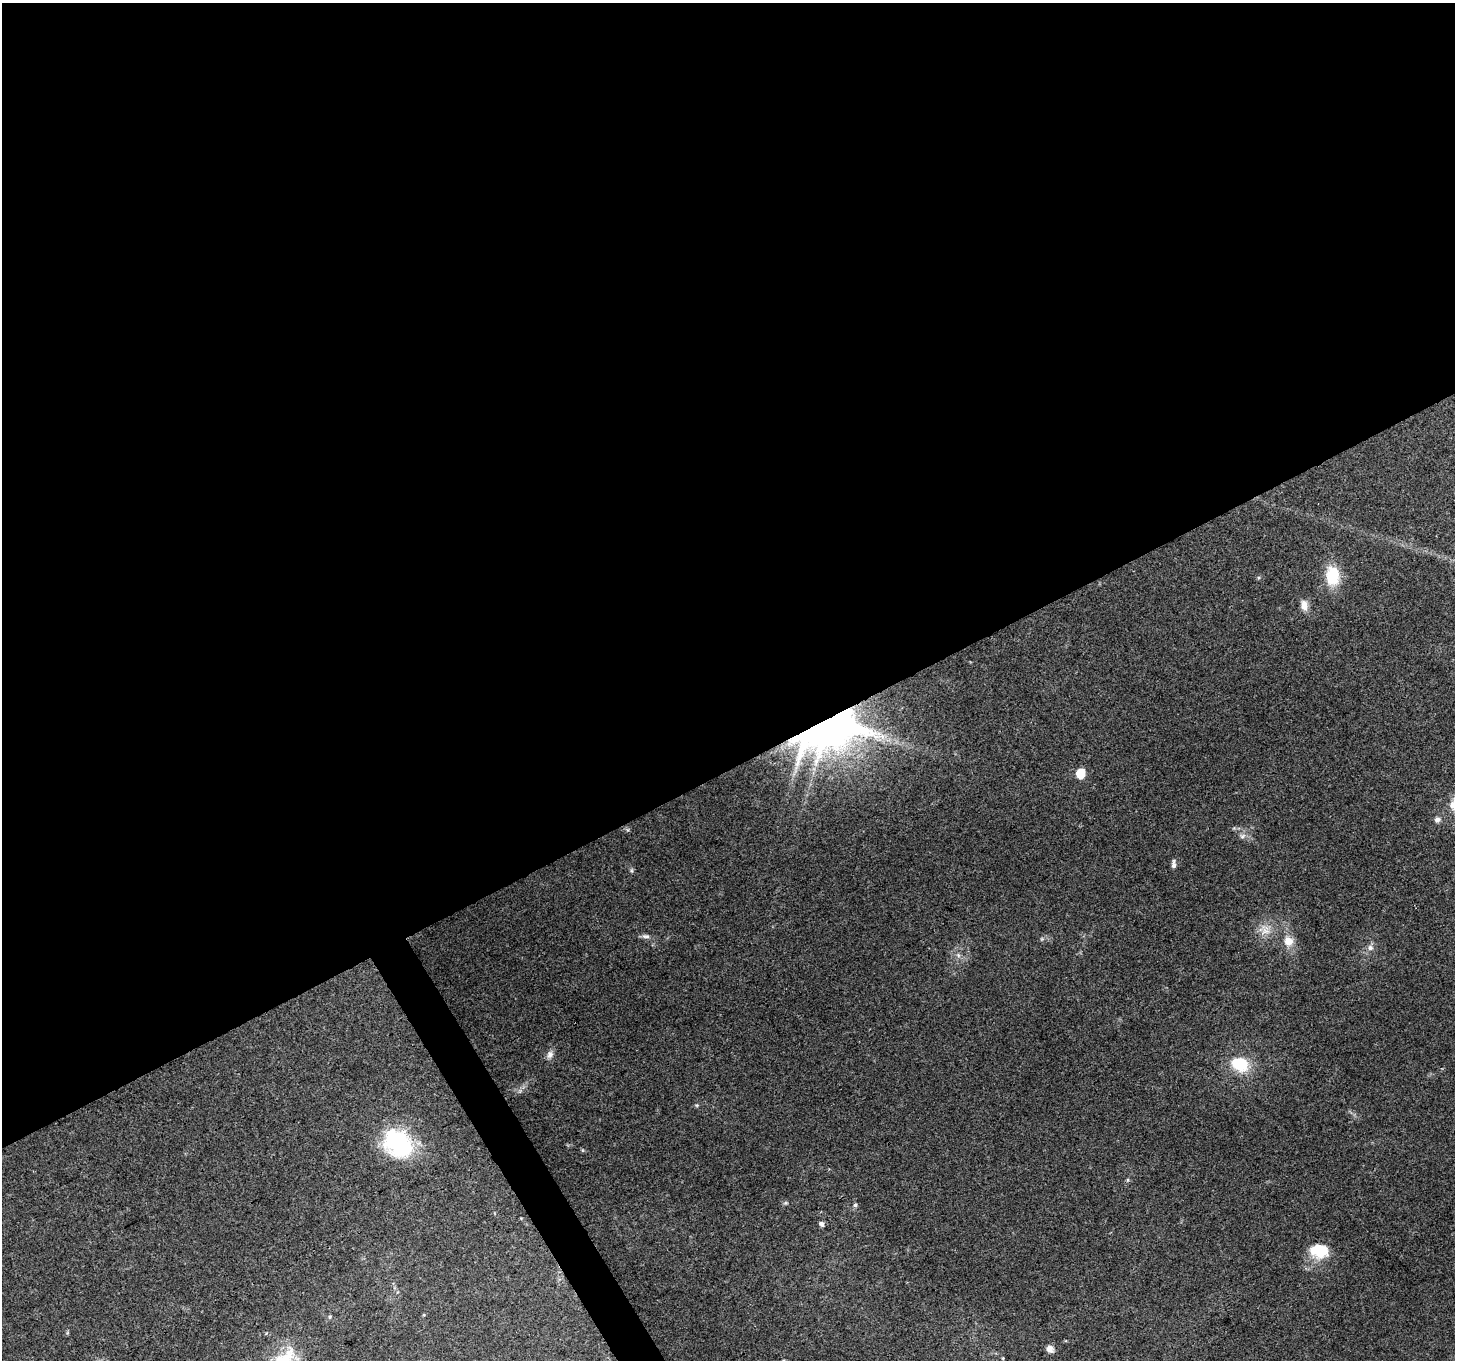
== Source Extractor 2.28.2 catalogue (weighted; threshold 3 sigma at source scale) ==
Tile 2 of 4 x 4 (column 2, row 1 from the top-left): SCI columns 1455-2907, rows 4183-5540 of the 5817 x 5710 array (HDU 1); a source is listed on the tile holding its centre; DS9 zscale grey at full resolution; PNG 1457 x 1362 px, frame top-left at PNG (2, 3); no overlay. Shown black and unused: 58% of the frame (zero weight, under 3 of 4 exposures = <1% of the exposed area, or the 3 px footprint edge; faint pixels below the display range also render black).
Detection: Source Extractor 2.28.2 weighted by HDU 2 'WHT'; one run over the whole footprint, this tile lists its part. Background 0.146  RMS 0.0063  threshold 0.0285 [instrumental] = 3 sigma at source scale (4.5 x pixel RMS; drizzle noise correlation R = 1.50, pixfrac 1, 0.0396/0.0396 arcsec/px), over >= 5 px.
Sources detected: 23; all 23 listed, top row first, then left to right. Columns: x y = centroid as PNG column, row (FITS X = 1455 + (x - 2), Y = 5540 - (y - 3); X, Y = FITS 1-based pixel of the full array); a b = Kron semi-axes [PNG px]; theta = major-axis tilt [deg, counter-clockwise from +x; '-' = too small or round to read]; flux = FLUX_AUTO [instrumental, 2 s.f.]
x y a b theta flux
1333 576 23 16 -86 21
1304 605 12 8 -83 5.3
829 723 16 11 29 2800
1080 774 6 6 - 26
1437 819 8 7 - 2.3
1242 836 9 6 17 2.2
1173 864 11 5 88 2.1
1265 931 15 10 60 7
646 936 12 6 -6 2.2
1288 941 13 12 - 7.6
1370 948 8 7 - 2.5
958 955 6 5 - 1.5
550 1054 11 8 65 3.2
1240 1064 20 15 -26 24
696 1105 5 5 - 0.8
398 1143 37 30 -39 54
1127 1180 6 4 89 0.81
785 1203 6 4 18 0.9
855 1205 5 5 - 1.2
821 1224 6 5 - 2
1319 1251 22 16 -6 19
1050 1349 10 9 - 3.1
1003 1358 5 3 - 0.66
Overlapping masked pixels (flux is a lower limit): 1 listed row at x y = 829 723